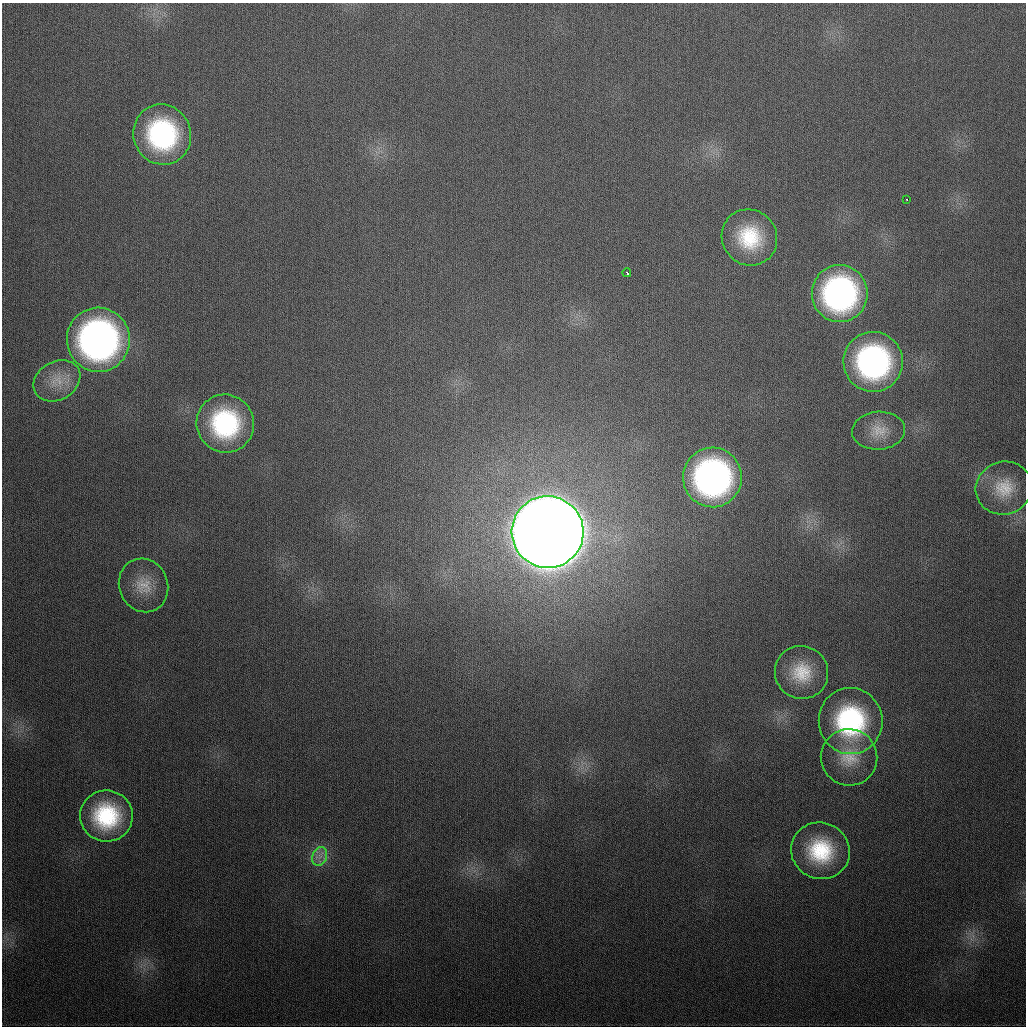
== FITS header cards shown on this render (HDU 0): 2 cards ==
NAXIS1  =                 1024
NAXIS2  =                 1024

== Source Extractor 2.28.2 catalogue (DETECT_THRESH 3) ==
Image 1024 x 1024 px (HDU 0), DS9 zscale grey, 1 PNG px = 1 image px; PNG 1028 x 1028 px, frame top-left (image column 1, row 1024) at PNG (2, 3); each listed source drawn as its Kron ellipse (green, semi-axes under 4 px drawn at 4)
Background 338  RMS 13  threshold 39.2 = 3 sigma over >= 5 px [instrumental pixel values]
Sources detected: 20; all 20 listed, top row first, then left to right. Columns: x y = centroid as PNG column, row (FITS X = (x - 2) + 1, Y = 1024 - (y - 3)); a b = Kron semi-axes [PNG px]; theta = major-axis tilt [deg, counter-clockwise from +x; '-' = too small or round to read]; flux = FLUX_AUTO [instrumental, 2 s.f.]
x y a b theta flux
162 134 30 28 -69 1.4e+05
907 199 3 3 - 1.7e+03
749 237 28 27 - 5.6e+04
627 273 4 3 - 2.7e+03
840 294 28 28 - 2.3e+05
98 340 32 31 - 4.2e+05
873 362 30 29 - 2.2e+05
57 381 25 19 30 2.3e+04
225 424 29 28 - 1.2e+05
879 431 26 19 3 2.0e+04
712 477 30 29 - 3.1e+05
1004 488 28 26 19 3.1e+04
548 532 36 36 - 6.5e+06
143 585 27 24 -68 2.6e+04
801 672 27 26 - 3.7e+04
851 721 33 32 - 1.4e+05
849 757 28 28 - 3.4e+04
106 816 26 25 - 7.9e+04
820 851 30 28 -23 6.9e+04
320 856 10 7 69 5.6e+03